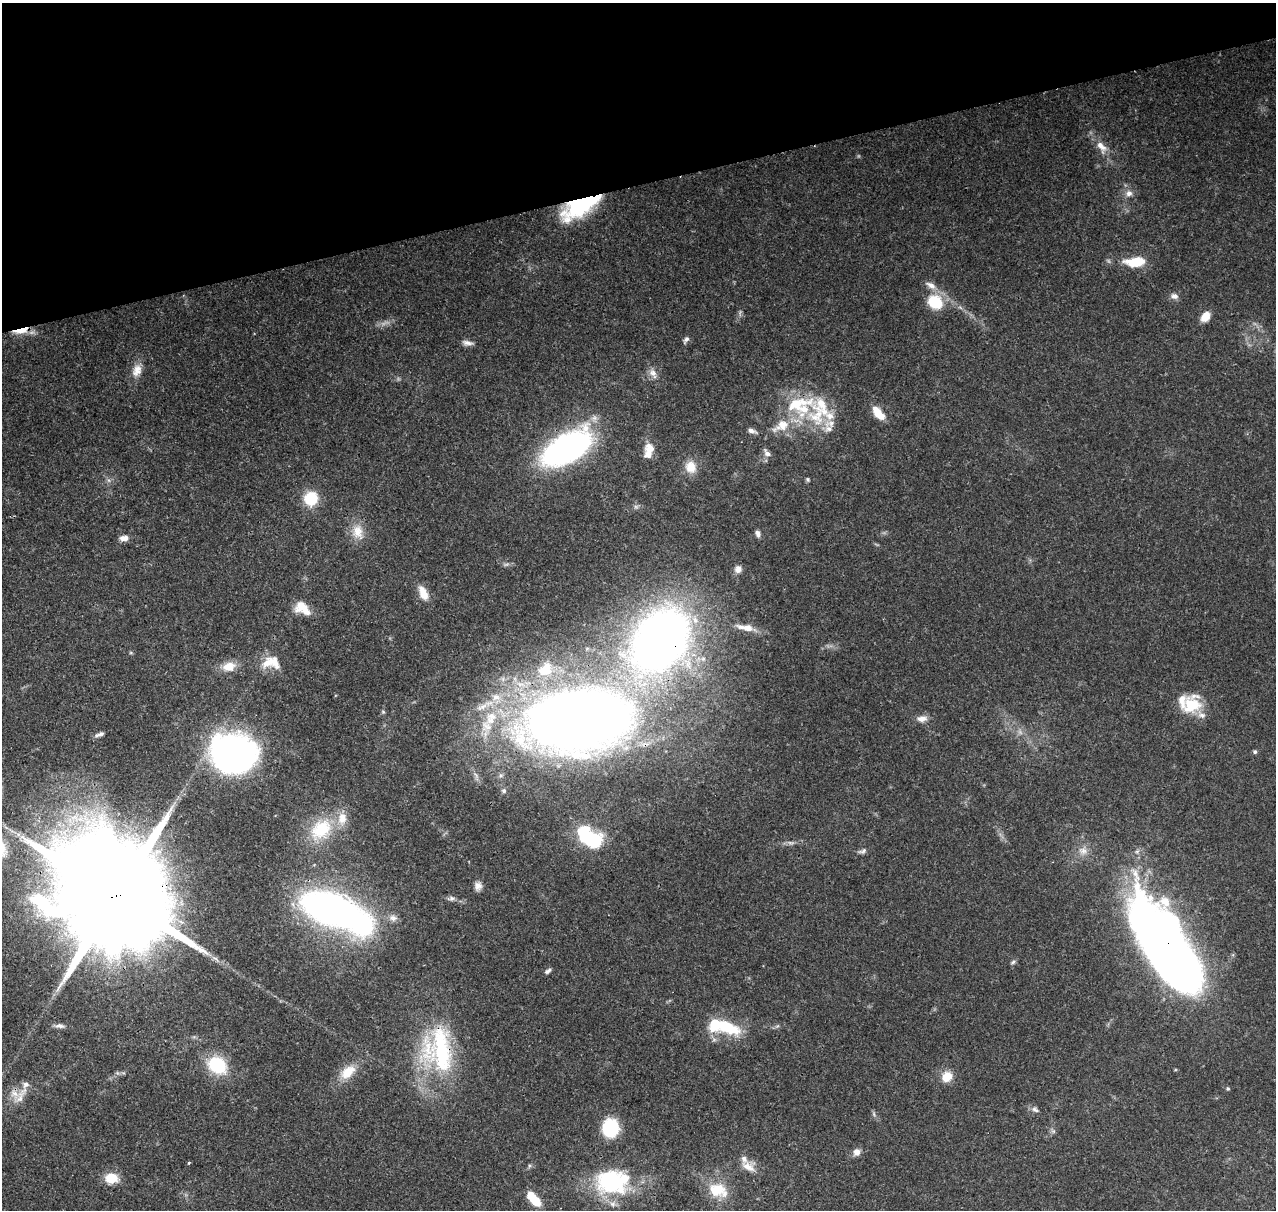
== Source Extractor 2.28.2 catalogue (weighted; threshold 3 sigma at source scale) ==
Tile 3 of 4 x 4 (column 3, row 1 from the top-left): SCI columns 2661-3934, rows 3753-4960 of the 5323 x 5036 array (HDU 1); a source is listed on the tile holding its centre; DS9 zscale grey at full resolution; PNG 1278 x 1212 px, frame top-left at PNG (2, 3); no overlay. Shown black and unused: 15% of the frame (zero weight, under 3 of 4 exposures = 7% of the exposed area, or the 3 px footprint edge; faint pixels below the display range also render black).
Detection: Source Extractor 2.28.2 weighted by HDU 2 'WHT'; one run over the whole footprint, this tile lists its part. Background 0.0736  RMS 0.0034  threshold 0.0152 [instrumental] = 3 sigma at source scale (4.5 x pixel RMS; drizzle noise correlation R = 1.50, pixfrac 1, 0.0396/0.0396 arcsec/px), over >= 5 px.
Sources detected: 99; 4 too faint to see at this stretch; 3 inside a brighter object's white glare — not listed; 16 inside a brighter listed object's ellipse — not listed separately; the other 76 listed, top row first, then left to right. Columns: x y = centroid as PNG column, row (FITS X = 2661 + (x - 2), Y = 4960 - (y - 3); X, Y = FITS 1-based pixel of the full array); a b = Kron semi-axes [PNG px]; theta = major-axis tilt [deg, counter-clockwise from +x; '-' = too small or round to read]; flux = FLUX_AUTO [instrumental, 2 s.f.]
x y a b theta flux
1102 147 22 11 -54 4.8
1129 193 9 8 - 2.1
580 206 46 17 28 35
1135 262 24 11 4 9.9
931 285 16 8 -31 2.8
1174 296 10 7 -17 1.6
935 302 16 13 -38 13
1205 317 11 8 53 4.2
21 330 20 6 13 5.8
686 340 10 5 57 1
468 343 15 6 -9 1.8
137 370 18 12 70 4.2
653 373 15 9 -60 2.6
799 405 44 30 0 25
878 413 18 8 -52 6.2
828 429 11 9 -10 2.3
752 431 11 5 -20 1.5
649 448 13 11 -55 4
567 449 43 21 30 110
767 453 11 7 -54 1.7
691 467 16 14 -69 5
808 479 5 4 - 0.53
311 498 14 13 - 11
636 507 7 6 - 0.85
358 532 21 15 -80 5.7
758 534 8 6 -67 1.4
124 538 10 6 6 2.5
738 569 9 9 - 2
423 593 16 8 -66 5.3
301 606 16 12 37 5.5
748 628 15 9 -7 3.4
660 640 53 38 55 320
271 662 25 16 -6 7.4
229 667 16 11 12 5.1
545 669 24 20 35 13
496 697 12 9 17 3.2
1191 705 23 20 13 11
383 712 6 4 -44 0.46
492 716 18 11 -6 6.6
922 719 14 8 4 2.5
578 720 86 49 8 580
100 734 13 5 22 1.3
1255 752 5 5 - 0.66
233 753 33 27 -6 160
504 791 6 6 - 0.99
321 829 35 25 42 19
586 837 19 12 -62 24
862 851 12 6 18 1.1
1083 851 13 11 0 3
478 886 11 9 85 2
115 896 66 26 12 16000
451 898 10 6 10 1.1
330 909 39 19 -19 230
393 918 13 9 -15 1.9
1167 952 101 38 -60 380
1013 962 7 5 31 0.7
548 971 9 5 32 0.96
59 1026 15 6 -4 1.6
728 1028 28 13 -24 15
438 1050 63 44 -86 49
217 1065 23 18 -34 16
348 1072 23 14 41 7.1
947 1077 13 11 47 5
1228 1089 5 5 - 0.52
21 1095 31 10 57 4.8
1035 1110 12 6 -30 1.3
610 1128 17 15 87 17
1053 1131 8 4 -44 0.72
857 1152 8 7 - 2.5
189 1163 4 3 - 0.39
529 1166 6 4 72 0.54
748 1167 20 11 -30 4.2
111 1178 9 7 2 12
609 1180 34 28 -36 34
717 1190 25 19 -3 10
534 1199 15 6 -48 12
Overlapping masked pixels (flux is a lower limit): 9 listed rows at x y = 580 206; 21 330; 567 449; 660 640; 578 720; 115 896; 1167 952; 438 1050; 21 1095
Isophote crosses this tile's border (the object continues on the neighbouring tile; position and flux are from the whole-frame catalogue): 1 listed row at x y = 115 896